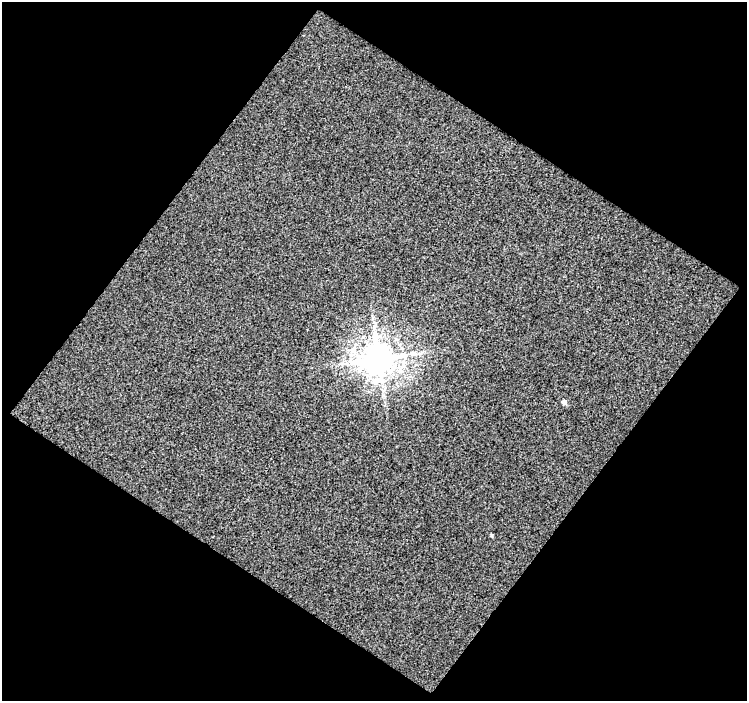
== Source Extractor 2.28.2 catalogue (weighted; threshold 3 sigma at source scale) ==
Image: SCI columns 2-746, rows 28-726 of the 754 x 761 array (HDU 1 of 3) = the unmasked area's bounding box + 8 px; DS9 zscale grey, full resolution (1 PNG px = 1 image px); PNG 749 x 703 px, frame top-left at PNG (2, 2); no overlay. Shown black and unused: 51% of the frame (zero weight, under 3 of 4 exposures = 2% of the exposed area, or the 3 px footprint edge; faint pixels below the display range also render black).
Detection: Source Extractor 2.28.2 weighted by HDU 2 'WHT'. Background -0.153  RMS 1.2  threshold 5.34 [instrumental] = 3 sigma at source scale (4.5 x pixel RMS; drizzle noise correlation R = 1.50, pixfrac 1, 0.0396/0.0396 arcsec/px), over >= 5 px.
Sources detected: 3; all 3 listed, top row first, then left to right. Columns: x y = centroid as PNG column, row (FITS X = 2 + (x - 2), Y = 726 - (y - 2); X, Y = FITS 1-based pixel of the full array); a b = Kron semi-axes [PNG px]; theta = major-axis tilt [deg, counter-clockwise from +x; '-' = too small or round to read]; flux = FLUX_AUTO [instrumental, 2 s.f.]
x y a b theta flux
379 359 10 9 - 230000
564 402 5 5 - 410
491 535 5 3 - 110